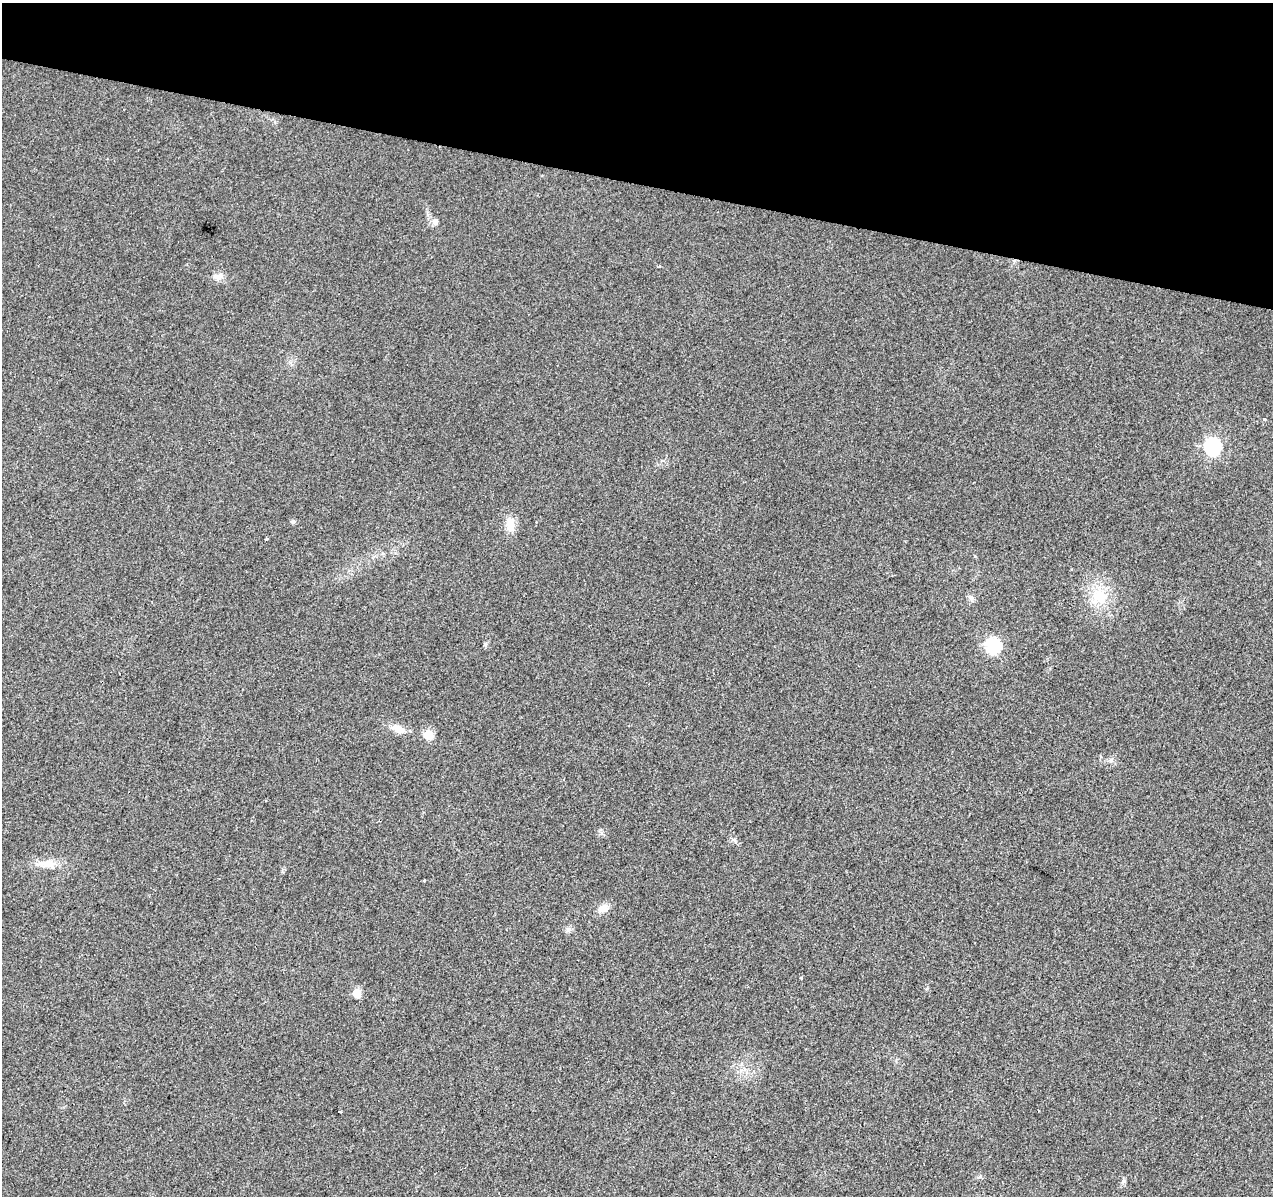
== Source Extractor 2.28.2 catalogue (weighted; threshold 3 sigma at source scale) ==
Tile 2 of 4 x 4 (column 2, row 1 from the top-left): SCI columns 1278-2548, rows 3863-5056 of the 5090 x 5277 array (HDU 1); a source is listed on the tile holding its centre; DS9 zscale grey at full resolution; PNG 1275 x 1198 px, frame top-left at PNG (2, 3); no overlay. Shown black and unused: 15% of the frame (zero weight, under 2 of 3 exposures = <1% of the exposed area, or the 3 px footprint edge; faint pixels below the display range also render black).
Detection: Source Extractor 2.28.2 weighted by HDU 2 'WHT'; one run over the whole footprint, this tile lists its part. Background 0.0226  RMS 0.006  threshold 0.0272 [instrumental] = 3 sigma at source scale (4.5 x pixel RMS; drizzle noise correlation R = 1.50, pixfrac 1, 0.0396/0.0396 arcsec/px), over >= 5 px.
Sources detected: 23; all 23 listed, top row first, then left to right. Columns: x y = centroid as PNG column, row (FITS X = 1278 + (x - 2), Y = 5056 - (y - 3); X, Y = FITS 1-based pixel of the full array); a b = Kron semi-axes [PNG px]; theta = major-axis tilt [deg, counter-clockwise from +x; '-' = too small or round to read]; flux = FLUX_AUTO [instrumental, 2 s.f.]
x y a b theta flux
435 222 8 7 - 2.3
660 266 4 3 - 0.73
218 276 14 8 9 3.9
1264 419 4 3 - 1.9
1213 446 7 7 - 140
293 521 6 4 0 0.94
510 525 19 11 -85 7
266 539 3 3 - 3.3
1099 596 23 20 -58 18
971 598 8 6 -22 1.7
485 644 7 4 46 0.93
993 646 7 7 - 110
398 729 16 9 -28 6.4
428 735 12 10 -17 6.3
1111 760 6 5 - 1.2
734 840 6 4 -44 1.1
48 864 20 11 -4 7.6
424 880 3 3 - 1.1
603 908 13 9 29 5
569 929 7 4 -71 1.2
801 978 3 3 - 1.8
357 993 5 5 - 18
339 1112 4 3 - 1.6
Unlisted compact peaks at least as high as the median listed source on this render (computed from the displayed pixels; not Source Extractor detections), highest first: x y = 1123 1181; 975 556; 601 833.